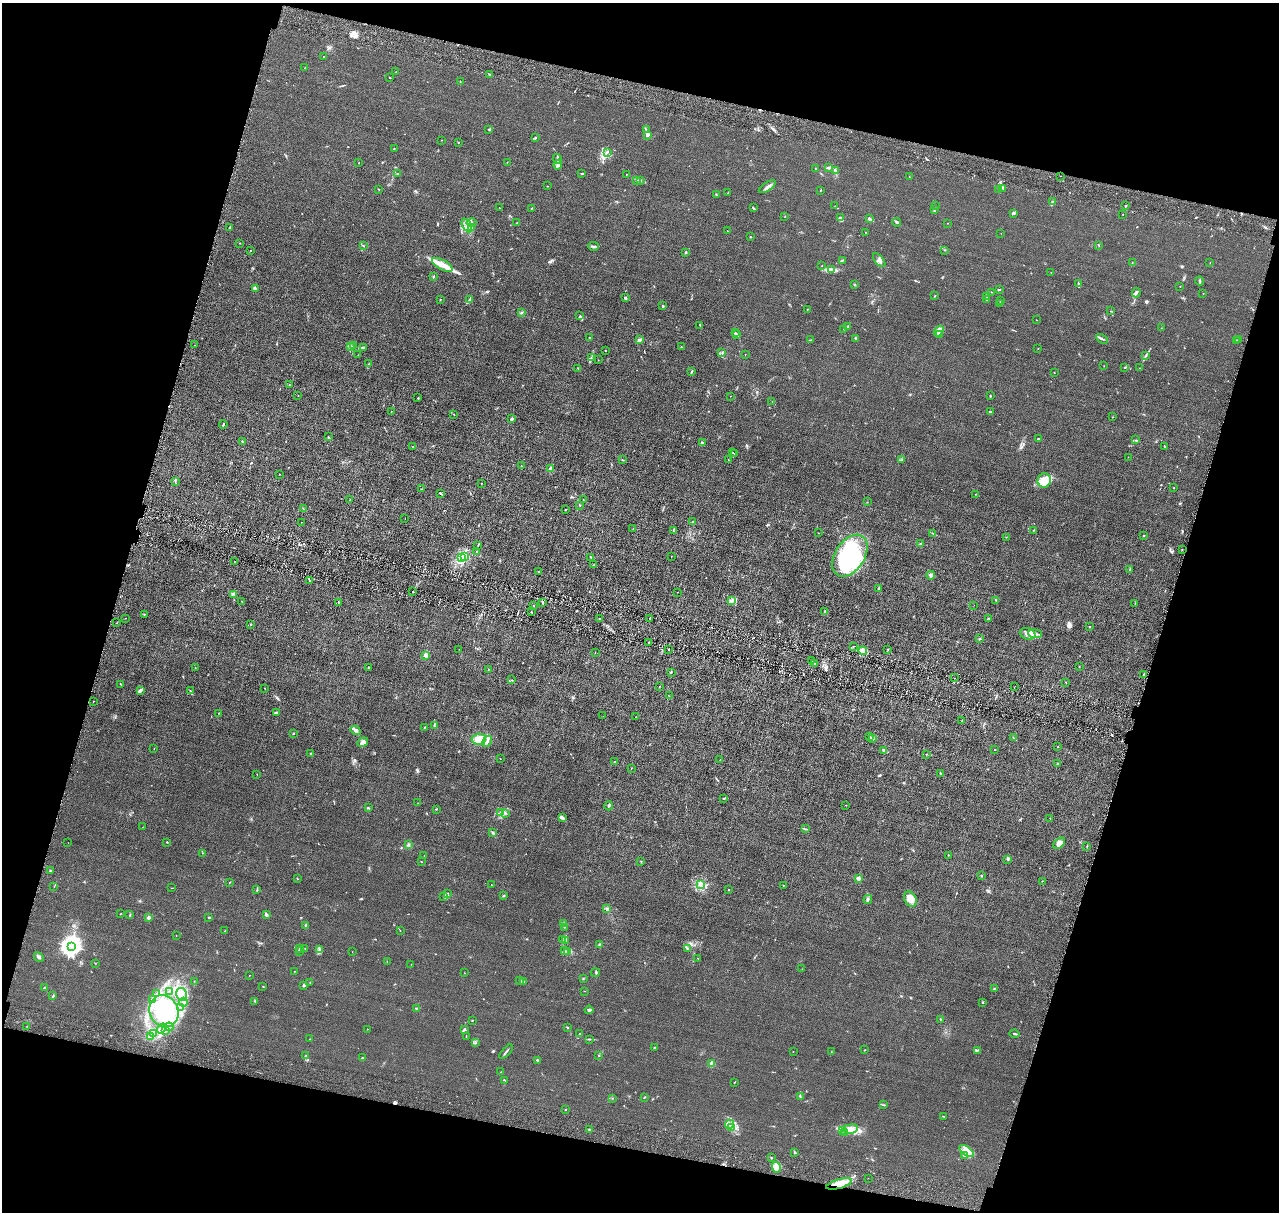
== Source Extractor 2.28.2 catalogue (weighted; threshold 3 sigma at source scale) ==
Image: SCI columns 17-5123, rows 252-5089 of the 5140 x 5218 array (HDU 1 of 3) = the unmasked area's bounding box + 8 px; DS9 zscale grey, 4 x 4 block average (1 PNG px = mean of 4 x 4 image px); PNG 1281 x 1214 px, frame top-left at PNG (2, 3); each listed source drawn as its Kron ellipse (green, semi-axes under 4 px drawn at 4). Shown black and unused: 31% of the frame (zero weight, under 4 of 8 exposures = <1% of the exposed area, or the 3 px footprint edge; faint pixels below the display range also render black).
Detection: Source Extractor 2.28.2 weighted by HDU 2 'WHT'. Background 0.0119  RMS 0.0042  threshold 0.0172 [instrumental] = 3 sigma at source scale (4.09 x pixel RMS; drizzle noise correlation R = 1.36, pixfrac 0.8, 0.05/0.05 arcsec/px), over >= 5 px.
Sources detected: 493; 9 inside a brighter object's white glare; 5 cosmic-ray / hot-pixel residue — neither listed nor drawn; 13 coinciding with a brighter row at this scale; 38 inside a brighter listed object's ellipse — not listed separately; the other 428 listed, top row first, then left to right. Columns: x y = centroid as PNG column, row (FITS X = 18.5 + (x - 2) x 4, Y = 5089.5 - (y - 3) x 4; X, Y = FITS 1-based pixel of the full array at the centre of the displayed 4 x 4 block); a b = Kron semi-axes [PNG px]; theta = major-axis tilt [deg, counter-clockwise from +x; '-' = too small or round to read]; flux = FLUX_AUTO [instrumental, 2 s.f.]
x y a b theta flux
323 57 2 2 - 0.77
305 68 2 2 - 0.74
396 71 2 2 - 0.72
490 74 2 2 - 3
390 77 2 2 - 1.2
460 82 2 2 - 0.64
489 129 2 2 - 1
646 129 2 2 - 1.1
647 135 4 3 - 4.2
535 138 3 2 - 1.7
441 140 2 2 - 0.41
459 142 2 2 - 0.74
394 148 2 2 - 0.99
607 152 3 2 - 1.9
557 159 5 2 - 3.8
507 162 2 2 - 0.65
359 163 2 2 - 0.54
558 165 5 3 - 4.9
828 167 4 3 - 2.8
816 168 2 2 - 1.2
835 171 4 3 - 3.3
398 174 2 2 - 0.69
582 174 4 2 - 2
626 174 2 2 - 1.3
1060 176 2 2 - 0.52
909 177 2 2 - 0.61
637 180 2 2 - 0.7
640 180 2 2 - 0.98
548 186 2 2 - 0.5
767 187 10 3 34 8.1
1003 188 3 2 - 1.5
379 189 2 2 - 1
999 189 2 2 - 1.7
821 190 3 2 - 0.82
728 193 3 2 - 1.5
716 194 2 2 - 0.83
1052 202 3 2 - 2.6
835 206 2 2 - 0.42
935 206 2 2 - 0.56
1126 206 2 2 - 1.4
499 208 2 2 - 1.2
532 208 2 2 - 1.6
753 208 3 2 - 2.2
934 209 2 2 - 1.1
1014 213 2 2 - 1.2
1123 215 2 2 - 0.4
785 216 2 2 - 0.72
840 218 2 2 - 8
870 219 3 2 - 3.9
897 222 4 2 - 2.6
472 223 5 3 - 5.4
517 223 2 2 - 2
948 223 2 2 - 0.51
467 225 7 3 -61 9.5
471 227 3 2 - 3.6
230 228 3 2 - 2.1
727 231 2 2 - 0.66
866 232 3 2 - 0.75
1001 233 2 2 - 0.36
750 237 2 2 - 1.5
240 243 2 2 - 0.87
363 246 2 2 - 1.2
594 246 5 2 - 3.8
1099 246 2 2 - 0.6
251 250 2 2 - 1.5
945 250 2 2 - 0.72
686 252 2 2 - 2.2
843 260 3 2 - 1.3
879 260 8 3 -51 6.7
1132 262 2 2 - 0.55
1210 263 2 2 - 0.5
442 265 11 5 -29 20
822 265 2 2 - 0.71
832 270 3 2 - 3.1
1051 273 2 2 - 0.88
433 276 2 2 - 1.3
1200 281 4 2 - 2.1
1078 283 3 2 - 2
854 284 2 2 - 2
1180 286 2 2 - 0.56
255 289 4 2 - 3.2
999 290 2 2 - 2.5
991 292 3 2 - 1.1
1136 293 5 3 - 3.7
1203 293 2 2 - 0.61
935 296 2 2 - 1.2
987 296 3 2 - 1.7
625 298 3 2 - 3.8
440 299 2 2 - 1.1
469 300 4 2 - 2.8
987 300 4 2 - 2
1001 301 2 2 - 0.81
1000 303 2 2 - 2.2
663 306 2 2 - 2.6
807 309 2 2 - 1
1111 311 2 2 - 0.57
522 312 2 2 - 1.4
579 316 2 2 - 0.9
1036 320 2 2 - 0.57
700 326 2 2 - 0.81
847 327 3 2 - 1.3
1161 328 2 2 - 0.8
844 329 2 2 - 0.48
939 331 6 3 52 7.2
735 333 2 2 - 2.1
940 334 3 2 - 2.9
737 335 3 2 - 1.6
590 338 2 2 - 1.8
855 338 3 2 - 2.2
1102 339 6 2 -28 3.1
639 340 3 2 - 5.9
811 340 3 2 - 1.6
1236 340 2 2 - 1.5
1239 340 2 2 - 0.93
195 345 2 2 - 0.68
354 346 2 2 - 1
351 347 2 2 - 1.6
363 347 4 2 - 2.9
681 347 2 2 - 0.71
1038 348 2 2 - 0.69
605 350 2 2 - 0.9
722 353 2 2 - 1.5
745 354 2 2 - 0.37
358 355 2 2 - 0.5
1146 355 3 2 - 1.9
591 358 2 2 - 1.1
598 360 2 2 - 0.47
369 363 3 2 - 0.96
1104 366 2 2 - 0.59
1125 367 2 2 - 1
578 368 2 2 - 0.81
1140 368 2 2 - 0.39
692 372 3 2 - 2
1054 373 2 2 - 1.1
289 385 2 2 - 1.4
298 395 2 2 - 1.1
730 396 2 2 - 0.65
990 396 2 2 - 1.5
418 398 2 2 - 1.8
772 401 2 2 - 0.41
391 411 2 2 - 1.2
990 411 3 2 - 1.9
454 414 2 2 - 0.88
1113 417 2 2 - 0.68
512 419 3 2 - 4.9
223 424 4 2 - 2.2
329 437 3 2 - 1.5
1038 439 2 2 - 2
1136 440 2 2 - 0.74
242 442 2 2 - 3.1
702 443 3 2 - 2.4
1164 446 2 2 - 1
413 447 2 2 - 0.79
733 453 2 2 - 0.52
735 454 2 2 - 1.2
1128 457 2 2 - 0.34
902 459 2 2 - 1.4
622 460 3 2 - 1.3
728 460 2 2 - 0.67
521 466 2 2 - 0.71
550 469 4 3 - 4.2
280 474 2 2 - 0.46
1044 480 7 6 - 23
175 481 2 2 - 0.83
481 483 2 2 - 0.84
1174 488 2 2 - 0.83
422 489 2 2 - 0.83
440 493 3 2 - 1.4
975 494 2 2 - 0.61
583 499 3 2 - 0.67
350 500 2 2 - 0.98
867 502 2 2 - 0.68
580 505 2 2 - 1.3
303 509 2 2 - 1.1
566 509 2 2 - 0.73
405 519 2 2 - 0.47
302 522 2 2 - 0.49
692 522 2 2 - 0.99
633 529 2 2 - 0.87
674 530 4 2 - 7
1033 530 2 2 - 1.1
818 533 2 2 - 0.59
932 533 2 2 - 1.1
1144 535 2 2 - 1.8
1006 537 2 2 - 0.6
921 544 2 2 - 0.79
478 546 2 2 - 1.4
1182 550 2 2 - 0.66
476 551 2 2 - 0.83
465 556 3 2 - 2.5
671 556 2 2 - 0.51
850 556 23 14 57 230
591 557 2 2 - 0.9
462 558 3 3 - 5.6
235 561 2 2 - 0.61
594 565 2 2 - 1.5
1130 569 3 2 - 1.4
539 572 2 2 - 0.67
931 575 4 3 - 4.5
309 580 2 2 - 1.3
878 588 4 2 - 2.5
413 592 2 2 - 1.1
678 592 2 2 - 0.44
233 594 2 2 - 24
996 600 2 2 - 0.73
242 601 2 2 - 1.1
732 601 3 2 - 3.2
339 602 2 2 - 0.98
542 602 4 2 - 2
1135 603 2 2 - 0.75
974 605 2 2 - 0.37
534 606 2 2 - 0.73
825 611 3 2 - 2.1
531 612 2 2 - 1.2
144 614 2 2 - 1
125 618 2 2 - 0.75
599 619 2 2 - 1.3
650 619 2 2 - 2.2
988 619 2 2 - 1.4
117 623 2 2 - 0.51
250 624 2 2 - 1.3
1090 627 3 2 - 1.4
1028 634 8 5 -18 11
1035 634 7 4 -5 8.5
980 638 2 2 - 1.8
649 642 2 2 - 5.3
853 646 2 2 - 0.57
459 649 2 2 - 0.42
668 649 2 2 - 1.1
888 649 2 2 - 1
863 651 4 3 - 16
595 652 2 2 - 0.57
426 655 2 2 - 38
811 660 2 2 - 0.86
815 663 2 2 - 0.56
369 667 2 2 - 1.2
1079 667 2 2 - 0.75
195 668 2 2 - 0.4
488 669 2 2 - 0.97
671 672 2 2 - 1.2
1143 674 2 2 - 0.65
955 678 2 2 - 0.5
512 680 2 2 - 0.74
1066 682 2 2 - 0.97
121 684 3 2 - 1.7
1015 686 2 2 - 0.41
659 687 2 2 - 0.46
265 688 2 2 - 0.85
140 691 3 2 - 6.9
190 691 2 2 - 1.7
669 696 2 2 - 0.75
93 701 2 2 - 0.69
219 713 2 2 - 0.85
276 713 4 2 - 2.6
603 716 2 2 - 0.27
636 717 2 2 - 2.7
962 721 2 2 - 1
434 726 2 2 - 0.95
425 727 2 2 - 2
356 730 5 2 - 6.3
294 733 2 2 - 1.6
869 736 2 2 - 0.93
872 738 3 2 - 1.4
1013 738 2 2 - 0.67
479 739 7 5 4 18
487 741 6 2 63 6
363 742 6 3 36 8.8
1058 747 2 2 - 0.62
154 749 2 2 - 0.56
883 750 2 2 - 3.3
995 750 2 2 - 2.2
310 754 2 2 - 1.3
926 755 2 2 - 0.56
500 759 2 2 - 0.67
720 760 2 2 - 1.2
615 762 2 2 - 5.9
1058 764 2 2 - 1.6
631 769 2 2 - 0.65
940 773 2 2 - 4.4
257 775 2 2 - 0.6
724 798 3 2 - 1.5
417 803 2 2 - 0.67
846 805 2 2 - 0.57
609 806 4 2 - 3.1
368 808 2 2 - 1.4
436 809 2 2 - 1.4
501 812 2 2 - 1.7
506 813 2 2 - 1.2
562 817 4 2 - 3.2
1050 818 2 2 - 0.47
142 827 2 2 - 0.36
805 829 2 2 - 0.85
493 833 3 2 - 3.1
167 842 2 2 - 1.1
68 843 2 2 - 0.41
1059 843 7 4 41 12
408 845 3 2 - 2.9
1087 846 3 2 - 1.5
202 853 2 2 - 0.55
948 855 2 2 - 0.89
424 856 2 2 - 1.1
1008 859 3 2 - 2.5
422 861 2 2 - 0.56
641 861 2 2 - 1.4
50 871 2 2 - 3.4
981 876 2 2 - 1.6
297 878 3 2 - 1.1
858 879 2 2 - 38
1042 881 2 2 - 0.73
229 883 2 2 - 0.94
491 885 2 2 - 0.58
701 885 2 2 - 1.2
783 885 2 2 - 0.77
54 886 2 2 - 0.61
172 888 2 2 - 0.58
257 889 2 2 - 1.3
729 890 2 2 - 0.95
447 893 2 2 - 1
444 896 3 2 - 1.7
503 896 2 2 - 0.85
910 899 8 6 -61 25
868 900 4 2 - 2.2
607 908 2 2 - 1.4
121 914 2 2 - 1.2
130 915 3 2 - 1.8
266 915 3 2 - 3.7
149 917 2 2 - 24
209 917 2 2 - 2
564 923 3 2 - 1.6
306 926 2 2 - 6.3
565 927 2 2 - 0.65
225 931 2 2 - 0.97
400 931 2 2 - 0.41
176 935 2 2 - 0.48
562 940 2 2 - 1.1
565 941 2 2 - 1
600 945 2 2 - 17
71 946 4 3 - 1600
299 949 2 2 - 1.4
305 949 2 2 - 0.77
688 949 3 2 - 1.6
319 950 3 2 - 2.1
299 951 2 2 - 0.85
565 951 3 2 - 2.1
352 952 2 2 - 0.34
568 952 3 2 - 3.1
39 957 5 2 - 5.5
698 958 2 2 - 0.79
387 961 2 2 - 0.41
95 963 2 2 - 0.78
411 964 2 2 - 0.3
802 969 2 2 - 0.53
294 971 2 2 - 0.47
464 973 2 2 - 0.85
595 973 5 2 - 2
249 975 2 2 - 0.59
583 979 2 2 - 1.3
520 980 2 2 - 1.3
194 981 2 2 - 0.55
310 982 4 2 - 1.1
523 982 4 2 - 4
304 985 3 2 - 3
263 986 3 2 - 0.89
44 988 3 2 - 2.6
994 989 4 2 - 1.5
170 991 3 2 - 2.7
585 991 2 2 - 0.64
157 994 2 2 - 1.5
181 994 6 5 - 16
53 996 2 2 - 1.3
153 1000 2 2 - 1.8
255 1001 2 2 - 1.5
183 1002 4 2 - 4
983 1002 2 2 - 1.7
181 1007 3 2 - 3.2
416 1008 2 2 - 0.9
589 1010 4 2 - 3.6
164 1011 16 14 -62 160
472 1020 2 2 - 1.3
941 1020 4 2 - 1.6
27 1026 2 2 - 0.59
169 1027 4 3 - 5.6
567 1028 2 2 - 1.3
162 1029 5 3 - 6.2
367 1029 2 2 - 0.59
464 1029 4 2 - 3.9
165 1031 4 3 - 4.7
153 1033 2 2 - 2.1
580 1034 2 2 - 1.4
1014 1034 5 2 - 2.4
150 1036 2 2 - 2.4
466 1036 2 2 - 0.82
310 1039 2 2 - 0.74
589 1039 2 2 - 1.1
476 1043 2 2 - 0.71
654 1048 2 2 - 1.8
865 1050 2 2 - 0.96
977 1050 3 2 - 1.6
793 1051 2 2 - 0.76
506 1052 9 2 48 3.9
831 1052 2 2 - 0.49
306 1056 2 2 - 6.3
599 1056 2 2 - 0.6
362 1058 3 2 - 2
537 1060 2 2 - 7.6
712 1063 2 2 - 43
501 1072 2 2 - 0.55
505 1080 2 2 - 0.94
734 1083 2 2 - 0.91
800 1096 3 2 - 2
644 1097 3 2 - 1.5
612 1098 2 2 - 0.6
883 1105 4 2 - 1.7
565 1110 2 2 - 1.3
943 1116 3 2 - 1.3
729 1124 4 3 - 6.9
731 1128 4 2 - 3.8
851 1129 7 4 7 14
589 1130 3 2 - 2.3
842 1131 4 2 - 3
845 1132 3 2 - 2.7
967 1151 8 3 -34 12
795 1153 3 2 - 1.5
964 1156 4 2 - 2.3
771 1158 2 2 - 0.98
776 1167 5 2 - 7.1
868 1178 2 2 - 0.62
839 1184 13 4 15 35
Overlapping masked pixels (flux is a lower limit): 1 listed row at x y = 839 1184
Diffuse or blended objects may show on this block-average render without a row.